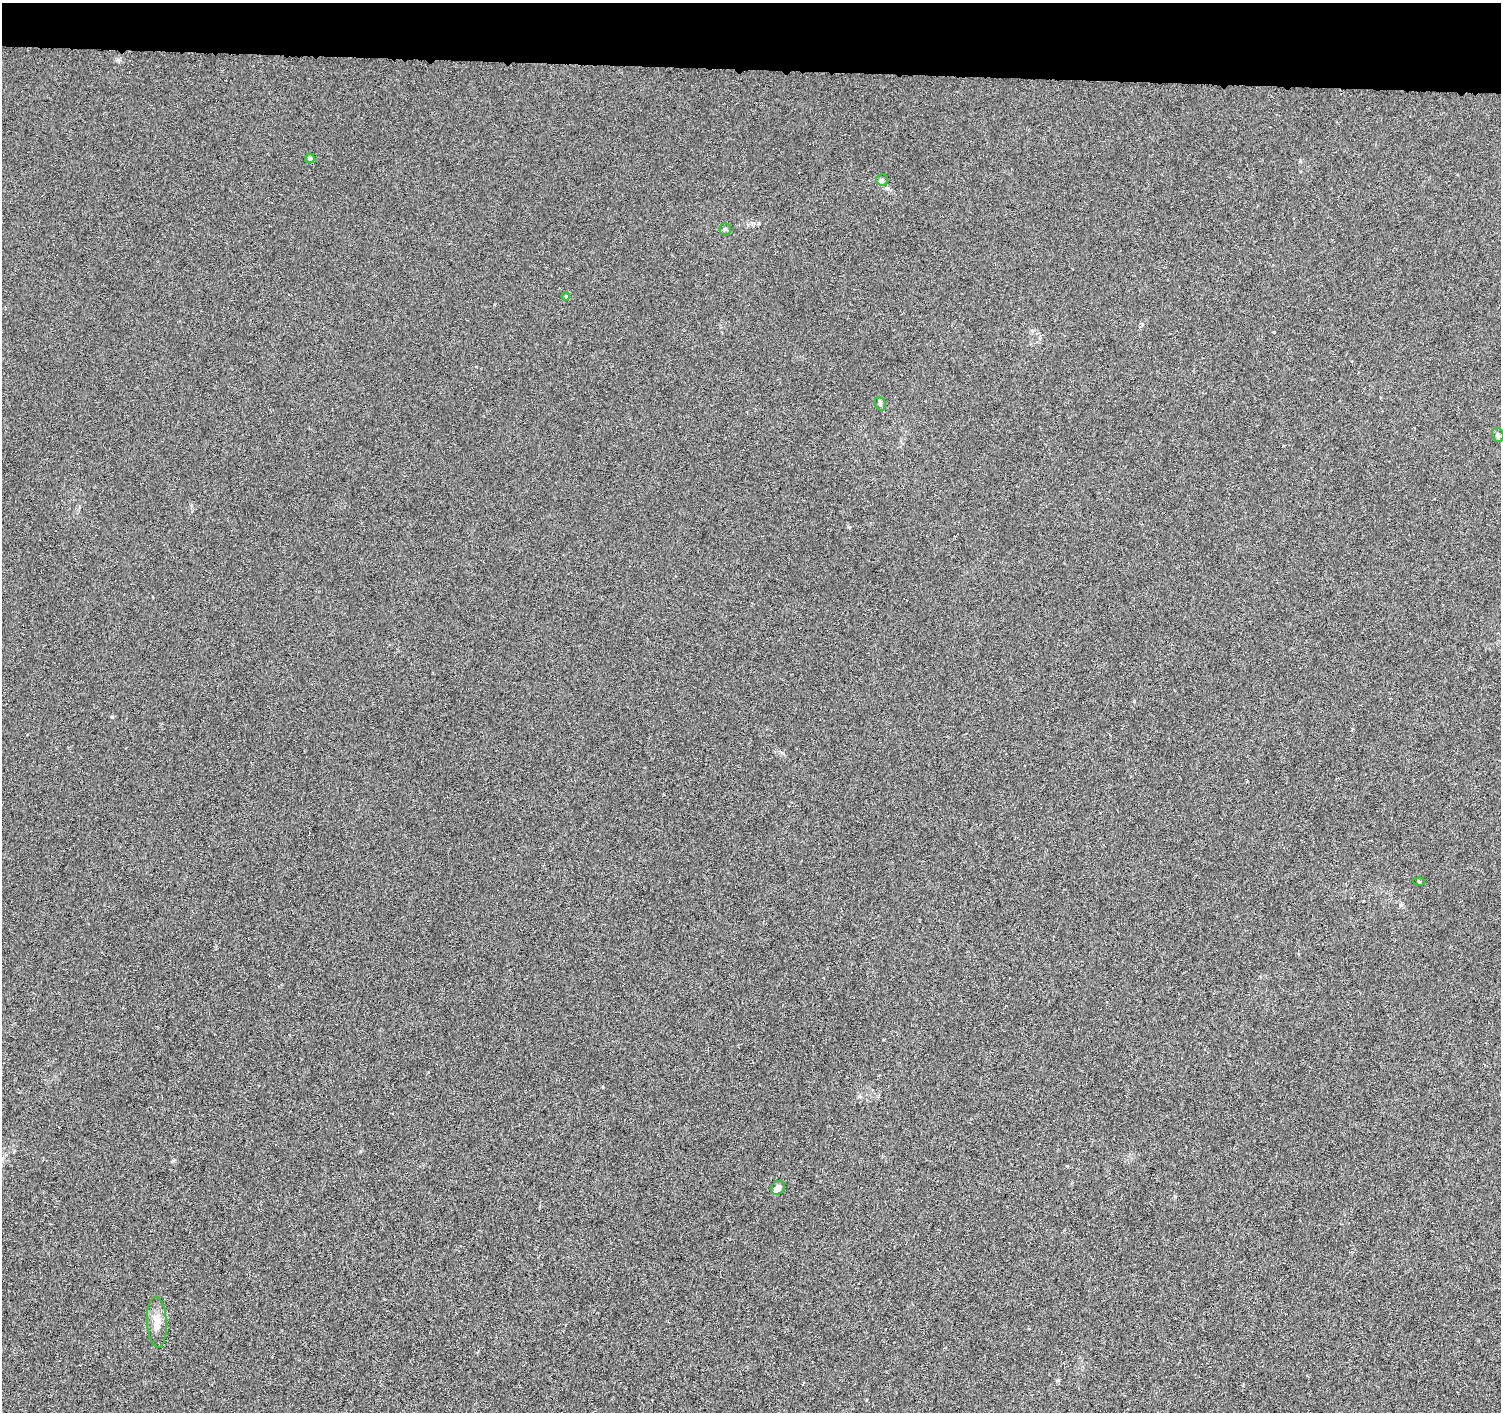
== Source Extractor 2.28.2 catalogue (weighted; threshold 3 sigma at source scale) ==
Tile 2 of 3 x 3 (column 2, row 1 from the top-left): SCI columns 1508-3006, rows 3102-4511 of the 4509 x 4744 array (HDU 1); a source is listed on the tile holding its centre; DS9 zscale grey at full resolution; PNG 1503 x 1414 px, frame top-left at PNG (2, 3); each listed source drawn as its Kron ellipse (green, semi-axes under 4 px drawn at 4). Shown black and unused: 5% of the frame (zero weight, under 4 of 8 exposures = <1% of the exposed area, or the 3 px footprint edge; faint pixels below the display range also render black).
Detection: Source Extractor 2.28.2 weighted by HDU 2 'WHT'; one run over the whole footprint, this tile lists its part. Background -0.00214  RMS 0.0022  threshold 0.00903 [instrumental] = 3 sigma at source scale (4.09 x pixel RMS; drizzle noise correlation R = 1.36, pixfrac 0.8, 0.0396/0.0396 arcsec/px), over >= 5 px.
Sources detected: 9; all 9 listed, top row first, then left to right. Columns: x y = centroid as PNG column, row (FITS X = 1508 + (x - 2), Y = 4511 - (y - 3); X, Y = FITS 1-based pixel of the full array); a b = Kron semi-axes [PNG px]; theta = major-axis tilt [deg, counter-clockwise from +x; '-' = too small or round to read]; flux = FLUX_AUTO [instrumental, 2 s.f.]
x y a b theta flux
310 158 5 5 - 0.37
882 180 6 5 - 0.36
725 229 5 5 - 0.33
566 296 4 3 - 0.23
880 404 7 5 -70 0.37
1498 435 7 5 -74 0.44
1419 882 6 4 -3 0.2
778 1188 7 6 - 0.94
157 1322 25 10 -87 2.4